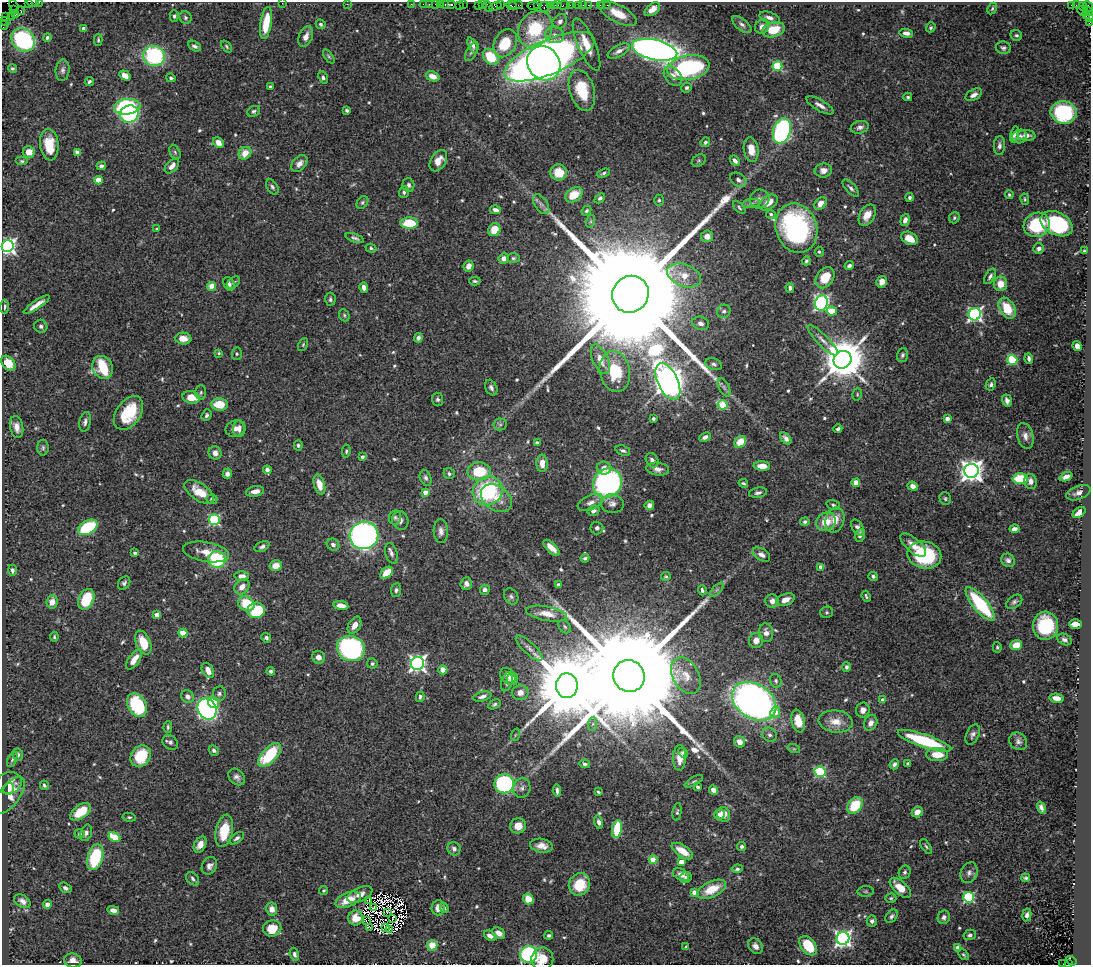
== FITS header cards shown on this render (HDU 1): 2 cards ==
NAXIS1  =                 1089
NAXIS2  =                  963

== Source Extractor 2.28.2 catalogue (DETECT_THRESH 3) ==
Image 1089 x 963 px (HDU 1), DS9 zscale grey, 1 PNG px = 1 image px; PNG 1093 x 967 px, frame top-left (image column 1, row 963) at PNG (2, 2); each listed source drawn as its Kron ellipse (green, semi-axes under 4 px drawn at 4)
Background 1.15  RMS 0.033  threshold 0.0994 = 3 sigma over >= 5 px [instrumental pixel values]
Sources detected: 611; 5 with non-positive FLUX_AUTO (blend fragments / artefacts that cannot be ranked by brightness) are neither listed nor drawn; of the other 606, the 500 brightest by FLUX_AUTO listed and drawn (106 fainter detections omitted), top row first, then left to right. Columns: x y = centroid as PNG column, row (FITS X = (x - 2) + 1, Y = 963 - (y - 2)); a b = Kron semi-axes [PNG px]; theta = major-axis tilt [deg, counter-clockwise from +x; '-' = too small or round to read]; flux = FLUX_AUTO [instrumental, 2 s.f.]
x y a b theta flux
33 2 6 2 3 100
39 2 2 2 - 21
28 3 3 2 - 44
282 3 2 2 - 11
347 4 2 2 - 23
411 4 2 2 - 28
423 4 2 2 - 42
429 4 2 2 - 34
435 4 2 2 - 36
440 4 3 2 - 82
451 4 3 3 - 120
463 4 3 2 - 65
501 4 3 2 - 130
14 5 6 2 -56 110
448 5 8 3 0 210
478 5 4 2 - 75
483 5 3 3 - 170
516 5 7 2 1 180
537 5 3 2 - 79
554 5 3 3 - 70
558 5 2 2 - 65
564 5 6 3 9 98
570 5 2 2 - 17
579 5 3 3 - 110
583 5 2 2 - 16
588 5 3 2 - 24
600 5 2 2 - 19
607 5 3 2 - 7.2
1071 5 3 3 - 430
1076 5 3 2 - 15
459 6 2 2 - 29
488 6 6 3 -68 76
495 6 6 4 19 110
512 6 5 3 - 190
534 6 6 3 5 140
550 6 4 3 - 86
1088 6 5 3 - 190
545 7 5 5 - 320
1083 7 4 3 - 63
652 9 9 5 38 16
992 9 6 4 63 3.4
14 10 4 3 - 120
21 11 4 3 - 150
1082 11 5 2 - 130
1088 11 5 3 - 390
618 13 21 8 -28 40
15 15 3 2 - 100
11 16 2 2 - 82
174 16 6 4 89 3.8
1086 16 3 3 - 160
6 17 3 2 - 140
185 17 6 5 - 4.3
1090 17 5 2 - 410
770 18 10 5 -19 11
5 21 5 3 - 170
560 21 8 6 48 8.8
1089 22 4 2 - 160
266 23 16 5 81 63
321 24 5 4 - 4.6
742 24 11 5 -40 8.4
4 26 4 3 - 200
762 27 8 6 43 13
931 27 5 4 - 3.8
84 28 4 4 - 11
535 29 19 16 51 120
773 30 11 7 15 56
906 33 7 4 -10 9.4
555 35 9 8 - 13
1016 35 6 5 - 4.7
47 37 4 4 - 5.7
306 37 11 6 65 15
23 40 13 10 -41 280
98 40 6 3 -90 3.3
505 43 15 11 62 70
586 44 28 8 -66 46
473 45 9 4 -64 7.4
195 46 7 4 -30 6.7
227 46 7 3 -51 3.1
1003 48 7 6 - 6.1
655 50 23 10 -13 1600
472 51 11 5 62 5.9
619 51 12 5 29 13
154 56 11 10 - 230
329 56 8 4 -55 3.7
491 57 9 7 -45 85
549 57 48 17 23 2100
544 63 18 16 -51 900
777 66 5 5 - 150
12 68 4 4 - 3.2
688 68 21 12 11 240
63 70 11 7 84 7.9
125 75 6 4 -33 19
433 76 7 5 -21 21
673 76 11 7 -51 16
323 77 6 4 -69 5.1
171 78 5 3 - 4.6
89 81 5 4 - 5.4
270 87 4 3 - 4
687 88 5 4 - 3.9
582 90 21 12 -74 80
974 95 9 5 30 10
908 97 4 3 - 4
820 105 15 5 -29 14
127 107 13 7 6 230
347 110 4 3 - 5.1
254 111 7 5 25 4.9
1064 112 13 11 -10 210
129 114 9 8 - 260
860 127 9 6 15 9
782 131 13 8 72 500
1015 134 8 4 78 8.9
1026 135 9 5 -6 13
1020 136 7 6 - 9.3
705 142 5 4 - 5.1
218 143 6 5 - 17
49 145 16 9 -83 53
999 146 9 5 86 8
751 150 12 7 -81 27
29 152 6 6 - 25
77 152 4 4 - 17
175 152 8 5 -65 4.6
245 153 7 5 45 31
22 161 6 4 0 3.9
438 161 11 7 57 24
699 161 7 5 36 3.8
735 161 6 4 -48 8.1
299 164 10 6 46 13
101 166 5 4 - 5.6
172 166 9 5 47 15
823 170 8 7 - 12
559 172 8 8 - 48
604 173 6 4 21 4.2
98 180 4 4 - 46
738 180 9 6 -35 9.1
408 185 7 6 - 7
272 187 8 5 -57 5.8
851 188 11 5 -47 7.8
404 192 6 4 71 5.8
574 195 9 6 34 45
1009 195 4 4 - 4
910 197 4 4 - 5.9
600 198 6 4 44 5.1
760 199 10 9 - 11
1025 199 6 3 -80 3.2
659 200 5 4 - 3.8
362 202 7 5 52 4.6
768 202 10 6 34 25
751 203 9 4 9 6.2
820 203 7 5 47 18
541 204 11 6 -56 9.2
739 207 8 4 -48 4
496 210 5 3 - 9.2
586 211 5 4 - 4
771 214 5 4 - 3.3
867 215 11 7 61 22
954 218 6 5 - 3.9
905 220 6 4 72 10
591 221 6 4 72 3.9
409 223 9 5 -1 79
1057 224 17 11 -27 210
1037 225 13 12 - 120
796 228 25 20 -71 350
157 229 3 3 - 3.4
494 230 7 6 - 37
707 236 6 6 - 18
355 238 9 4 -20 6
909 238 9 6 -28 33
8 246 6 6 - 760
371 248 5 4 - 3.4
1039 248 5 5 - 7.1
1085 251 4 3 - 3.4
819 252 5 4 - 3.3
504 258 5 5 - 13
513 258 6 5 - 4.1
806 261 4 4 - 4.5
469 266 6 4 61 16
849 266 4 3 - 8
684 275 17 11 -22 34
990 276 9 4 58 6.9
825 278 11 8 54 50
475 281 5 3 - 3.5
882 282 6 5 - 15
233 283 7 5 37 4.9
229 284 7 5 -64 6.7
1000 284 7 6 - 29
212 286 4 4 - 54
364 287 5 4 - 9.7
790 288 5 3 - 5.4
630 294 19 18 - 170000
330 299 6 5 - 4.6
821 303 8 6 75 600
37 305 15 3 34 18
4 307 7 4 87 5.4
1007 308 11 7 -59 56
724 311 7 6 - 7
832 311 5 4 - 48
975 314 6 6 - 540
344 315 6 5 - 3.7
701 323 9 6 -17 9.7
41 326 6 6 - 6.3
418 338 5 4 - 6.7
183 339 8 6 -5 23
823 340 20 5 -46 14
303 345 7 4 64 3.3
1077 346 5 4 - 17
219 353 4 3 - 3.6
237 354 6 5 - 3.6
902 355 7 5 73 4.8
600 359 16 7 -65 30
1029 359 5 3 - 6.2
842 360 9 8 - 9600
1012 360 5 5 - 130
8 363 8 6 -50 41
714 364 8 5 -21 6.5
102 367 12 10 -63 100
615 371 21 15 -79 100
668 381 19 10 -64 5300
991 384 6 4 65 5.5
724 387 10 5 -63 6.9
491 388 8 5 -63 6.7
201 392 7 5 88 4.5
857 394 6 4 73 3.3
191 397 9 6 -10 38
438 399 6 5 - 5.7
1007 400 6 4 -72 8
220 404 8 6 -4 58
723 405 5 4 - 100
129 413 19 12 56 96
206 415 6 5 - 5.4
653 419 3 3 - 3.6
947 419 4 4 - 18
85 422 10 5 78 7.6
500 424 6 6 - 5.1
17 427 11 6 -79 15
235 429 10 8 20 14
239 429 8 6 -86 11
838 429 4 3 - 4.9
1025 436 13 8 -76 15
705 437 6 4 24 8.5
786 438 7 4 -50 9.2
740 442 6 5 - 39
537 443 4 3 - 14
298 445 5 4 - 3.9
43 448 8 6 89 5
623 450 7 4 -20 5.3
346 451 7 4 83 3.9
215 453 7 6 - 13
362 457 4 4 - 6.3
652 460 7 6 - 9.5
542 463 8 6 -89 21
762 466 8 4 -2 27
604 468 7 6 - 17
658 469 11 6 -6 12
267 470 4 4 - 8.7
479 471 12 9 0 84
971 471 7 7 - 1900
227 474 5 4 - 8.8
449 474 6 5 - 5.7
1066 477 7 4 22 11
426 478 8 5 -68 6.5
1020 479 7 5 1 110
1031 481 7 6 - 12
607 483 15 14 - 500
743 483 5 3 - 4
856 483 4 4 - 40
319 484 10 5 -74 26
913 486 5 4 - 12
255 491 9 5 10 16
488 491 15 14 - 240
199 492 16 8 -34 43
425 492 4 4 - 22
758 493 9 5 9 7.2
1078 493 13 6 21 13
496 498 17 12 -36 34
945 498 6 5 - 3.9
212 499 5 5 - 6.6
590 502 14 7 24 13
612 504 11 9 -8 12
649 505 5 4 - 10
833 505 7 5 -14 4.7
593 511 6 5 - 9.4
1079 512 7 4 35 16
395 517 7 6 - 5.2
214 520 5 5 - 260
400 520 9 8 - 11
835 520 13 9 73 30
805 522 4 4 - 4.5
826 522 10 8 36 37
88 527 10 6 28 160
597 528 6 6 - 6.5
858 528 9 5 -57 10
1014 529 5 4 - 10
441 531 12 7 -88 12
364 535 14 13 - 870
860 536 6 4 81 5.9
333 545 6 5 - 9.6
913 545 16 7 -40 21
262 547 8 4 28 5.8
551 548 10 4 -44 22
206 552 23 9 -10 33
135 553 4 3 - 6.9
391 553 10 6 -74 8.7
761 554 9 6 -31 9.6
924 555 17 13 -13 180
585 558 4 3 - 4
217 559 8 8 - 150
1008 560 7 6 - 7.5
276 565 6 5 - 25
821 567 4 4 - 19
12 570 5 4 - 7.1
387 573 7 5 42 46
242 576 7 5 3 13
873 576 5 4 - 4.6
666 577 5 4 - 3.3
124 583 7 5 54 5.7
466 584 6 5 - 9.6
558 585 4 3 - 10
242 587 8 6 48 18
396 590 7 5 83 5.7
485 590 5 5 - 8.8
702 590 5 3 - 6.2
717 590 9 3 45 4.8
511 596 8 6 -56 6.8
866 596 5 3 - 3.6
86 599 11 7 64 82
785 600 9 6 23 19
772 601 7 6 - 13
52 602 7 5 83 22
1014 602 9 6 38 6.2
246 604 8 7 - 63
980 604 21 7 -50 180
341 605 7 4 -9 14
256 610 9 7 15 87
827 612 6 5 - 4
546 614 21 7 -10 33
157 615 4 4 - 28
1075 624 6 4 2 18
354 625 9 6 61 16
1045 626 14 12 -88 120
565 627 7 5 -47 4.9
183 633 4 4 - 55
766 633 9 7 -82 16
54 637 5 4 - 3.4
266 638 5 4 - 6
1064 639 8 5 -24 7.1
756 640 7 7 - 17
143 643 12 7 -68 47
1016 645 6 5 - 31
997 647 5 4 - 3.1
351 648 14 12 -24 370
529 648 17 6 -43 12
318 657 6 6 - 13
134 660 12 5 54 23
417 663 6 6 - 830
372 664 5 5 - 4.6
846 667 5 4 - 5.5
208 670 8 5 -63 19
443 670 4 4 - 24
271 671 4 3 - 5.5
508 676 9 6 -54 12
629 676 16 15 - 130000
686 676 19 13 -60 34
513 679 6 5 - 16
776 681 7 5 -68 4.4
507 682 10 5 74 8.2
567 686 12 11 - 37000
520 693 8 7 - 15
219 694 7 6 - 6.2
188 696 7 6 - 9.6
482 696 9 4 15 9.1
420 697 5 4 - 5.2
1057 698 7 4 -12 16
883 700 4 4 - 15
754 701 24 17 -33 1200
213 702 6 5 - 50
494 704 7 4 30 4.5
137 705 12 9 -62 150
207 709 11 9 -59 680
863 710 7 7 - 13
775 712 5 5 - 21
798 721 11 6 -78 41
836 721 17 11 -6 33
871 723 8 6 61 12
593 724 7 4 88 5.1
168 727 6 3 90 3.4
973 734 11 6 64 8
515 735 6 4 71 3.3
769 735 7 6 - 7.4
924 741 28 6 -18 160
1018 741 9 8 - 8.5
170 742 8 6 -37 7.6
739 742 6 5 - 20
794 749 6 4 -18 3.2
214 750 5 4 - 5.5
683 753 5 4 - 4.2
18 755 6 5 - 6.9
270 755 15 7 47 130
937 755 11 6 -1 37
141 756 11 9 52 91
679 758 13 6 89 22
12 760 8 4 64 3.7
908 763 4 3 - 4.5
585 764 5 3 - 5.1
894 764 5 4 - 6.9
820 772 5 5 - 210
237 777 9 7 -46 9.4
694 781 10 3 29 4.1
9 783 13 10 15 22
504 784 10 9 - 280
44 785 4 4 - 4.4
698 787 3 3 - 6.3
522 788 10 8 77 11
9 789 6 5 - 7.5
714 790 5 4 - 17
557 791 6 3 -85 6.6
598 792 4 3 - 3.4
9 795 22 10 52 27
855 805 9 6 51 76
1041 808 6 4 -71 7.7
80 812 12 6 39 70
677 812 9 4 82 4.5
917 812 6 5 - 18
719 814 5 5 - 10
724 814 7 6 - 26
129 817 7 4 -8 3.6
599 822 7 4 -75 8.4
518 826 8 7 - 26
617 829 9 5 81 81
224 831 16 8 78 58
86 833 8 5 73 7.2
79 834 5 5 - 4.7
114 837 6 4 -27 67
237 838 8 4 36 6.1
200 845 8 5 59 18
541 846 11 7 -8 19
742 846 4 4 - 5.7
926 846 8 4 -57 4.5
454 849 7 6 - 8.2
682 851 12 5 -33 36
95 857 13 7 73 130
653 860 4 4 - 57
681 862 4 4 - 32
209 866 9 7 57 10
737 869 5 4 - 4.6
905 872 7 5 64 6
969 873 11 8 68 11
681 874 8 5 -26 15
686 877 6 5 - 6
1025 878 4 3 - 3.7
193 879 7 5 -48 5.7
579 884 11 10 - 76
65 888 7 4 -32 5.4
900 888 13 6 -42 38
712 889 15 8 25 53
324 890 5 4 - 3.1
866 891 8 5 6 3.9
694 892 4 4 - 17
360 894 13 6 26 16
969 897 5 5 - 230
891 898 5 4 - 3.2
528 899 5 5 - 32
348 900 13 7 22 41
22 901 9 6 -33 10
369 901 2 2 - 3.8
47 904 4 4 - 14
373 908 3 2 - 4.4
438 908 7 6 - 19
444 908 5 4 - 4.1
272 909 6 5 - 17
113 910 6 4 -14 14
387 913 4 2 - 3.2
1027 915 6 4 78 8.3
891 916 7 5 51 5.9
944 917 7 6 - 7.5
356 918 7 7 - 22
393 918 4 2 - 3.6
366 920 3 2 - 1400
872 921 5 5 - 5.8
370 927 3 2 - 5.3
272 928 9 8 - 45
386 928 3 2 - 5.3
389 930 3 2 - 3.6
499 933 7 5 -39 17
549 935 4 3 - 4.3
970 935 6 5 - 6.6
490 936 6 4 -35 12
843 938 6 6 - 780
432 945 5 5 - 34
755 946 8 6 -52 12
808 946 11 7 -52 86
686 947 4 3 - 3.4
958 948 4 4 - 30
294 954 7 4 -73 5.2
529 954 8 8 - 400
964 955 6 4 -49 3.5
542 959 11 11 - 32
73 961 9 7 -9 15
1071 961 5 2 - 300
1069 963 3 3 - 310
1063 964 2 2 - 26
At the frame edge (FLAGS 8, measured only in part): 10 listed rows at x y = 33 2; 39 2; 28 3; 282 3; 1090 17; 1089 22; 4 26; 8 246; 1069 963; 1063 964
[106 fainter detections neither listed nor drawn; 5 non-positive-flux detections neither listed nor drawn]